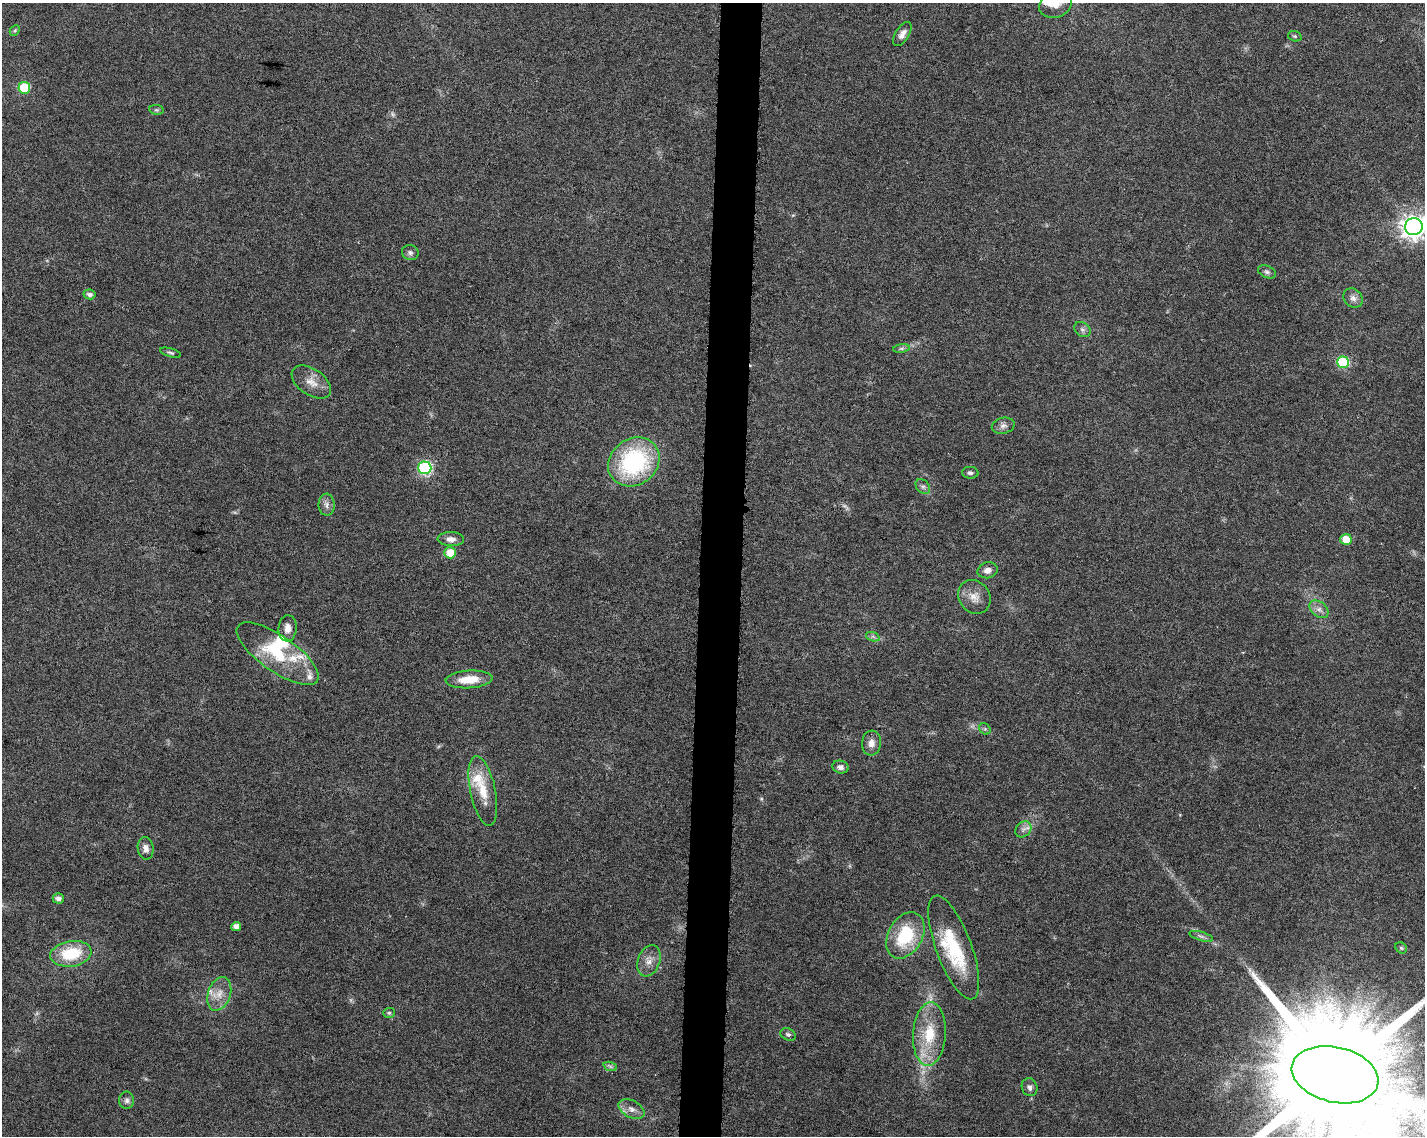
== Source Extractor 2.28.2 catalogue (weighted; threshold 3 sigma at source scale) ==
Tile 8 of 3 x 4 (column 2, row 3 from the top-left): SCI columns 1654-3076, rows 1147-2280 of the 4786 x 4554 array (HDU 1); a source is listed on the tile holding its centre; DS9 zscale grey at full resolution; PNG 1427 x 1138 px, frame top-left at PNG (2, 3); each listed source drawn as its Kron ellipse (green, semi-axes under 4 px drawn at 4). Shown black and unused: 3% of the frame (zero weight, under 6 of 12 exposures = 1% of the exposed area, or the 3 px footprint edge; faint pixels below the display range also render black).
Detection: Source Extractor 2.28.2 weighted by HDU 2 'WHT'; one run over the whole footprint, this tile lists its part. Background 0.0301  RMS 0.002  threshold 0.00818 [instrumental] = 3 sigma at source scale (4.09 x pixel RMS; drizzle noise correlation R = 1.36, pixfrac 0.8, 0.0396/0.0396 arcsec/px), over >= 5 px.
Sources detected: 66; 2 too faint to see at this stretch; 1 inside a brighter object's white glare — neither listed nor drawn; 8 inside a brighter listed object's ellipse — not listed separately; the other 55 listed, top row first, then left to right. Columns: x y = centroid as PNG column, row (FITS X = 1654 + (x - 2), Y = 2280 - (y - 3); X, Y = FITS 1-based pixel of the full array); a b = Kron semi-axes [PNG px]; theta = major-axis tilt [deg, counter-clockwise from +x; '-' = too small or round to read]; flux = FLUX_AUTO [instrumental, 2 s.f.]
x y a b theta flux
1055 4 17 13 20 2
15 30 6 4 45 0.26
902 34 13 7 57 1
1295 36 7 5 -20 0.3
24 88 6 6 - 8.9
157 110 7 5 -9 0.33
1414 227 9 8 - 160
410 252 8 7 - 0.58
1267 272 9 6 -23 0.52
89 294 6 5 - 0.73
1353 298 10 8 -45 1
1082 330 9 7 -37 0.59
901 348 8 4 8 0.41
170 353 11 4 -16 0.4
1343 362 6 6 - 13
311 382 22 13 -35 2.4
1003 426 11 8 14 0.88
634 462 27 23 36 23
425 468 6 6 - 27
970 473 8 6 -3 0.46
923 486 8 6 -47 0.52
327 505 11 8 -89 0.88
451 539 13 7 -2 1.2
1346 539 5 5 - 2.8
450 553 6 5 - 3.3
988 570 10 8 16 1.2
974 597 18 15 -55 2.2
1319 609 11 7 -38 0.97
288 628 13 9 86 1.5
873 637 7 4 -19 0.42
278 654 48 18 -35 11
469 679 23 9 4 4.2
985 729 6 5 - 0.32
871 743 12 9 84 1.3
840 767 8 6 -14 0.78
483 791 35 12 -78 5
1023 829 9 7 44 0.79
146 848 11 8 -81 1.1
58 898 5 5 - 0.92
236 926 5 4 - 1.2
905 935 25 17 60 11
1201 936 12 4 -16 0.6
954 947 55 17 -70 12
1401 948 6 5 - 0.33
71 954 21 12 9 8
649 961 16 11 69 1.8
219 994 17 11 70 2.4
389 1013 6 5 - 0.32
788 1034 8 6 -27 0.51
929 1034 32 16 86 7.5
610 1066 7 4 -19 0.37
1335 1075 44 27 -13 12000
1029 1087 9 7 -69 0.76
127 1100 9 7 -89 0.62
632 1109 14 8 -28 1.4
Isophote crosses this tile's border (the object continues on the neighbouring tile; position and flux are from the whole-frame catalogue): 3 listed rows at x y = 1055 4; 1414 227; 1335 1075